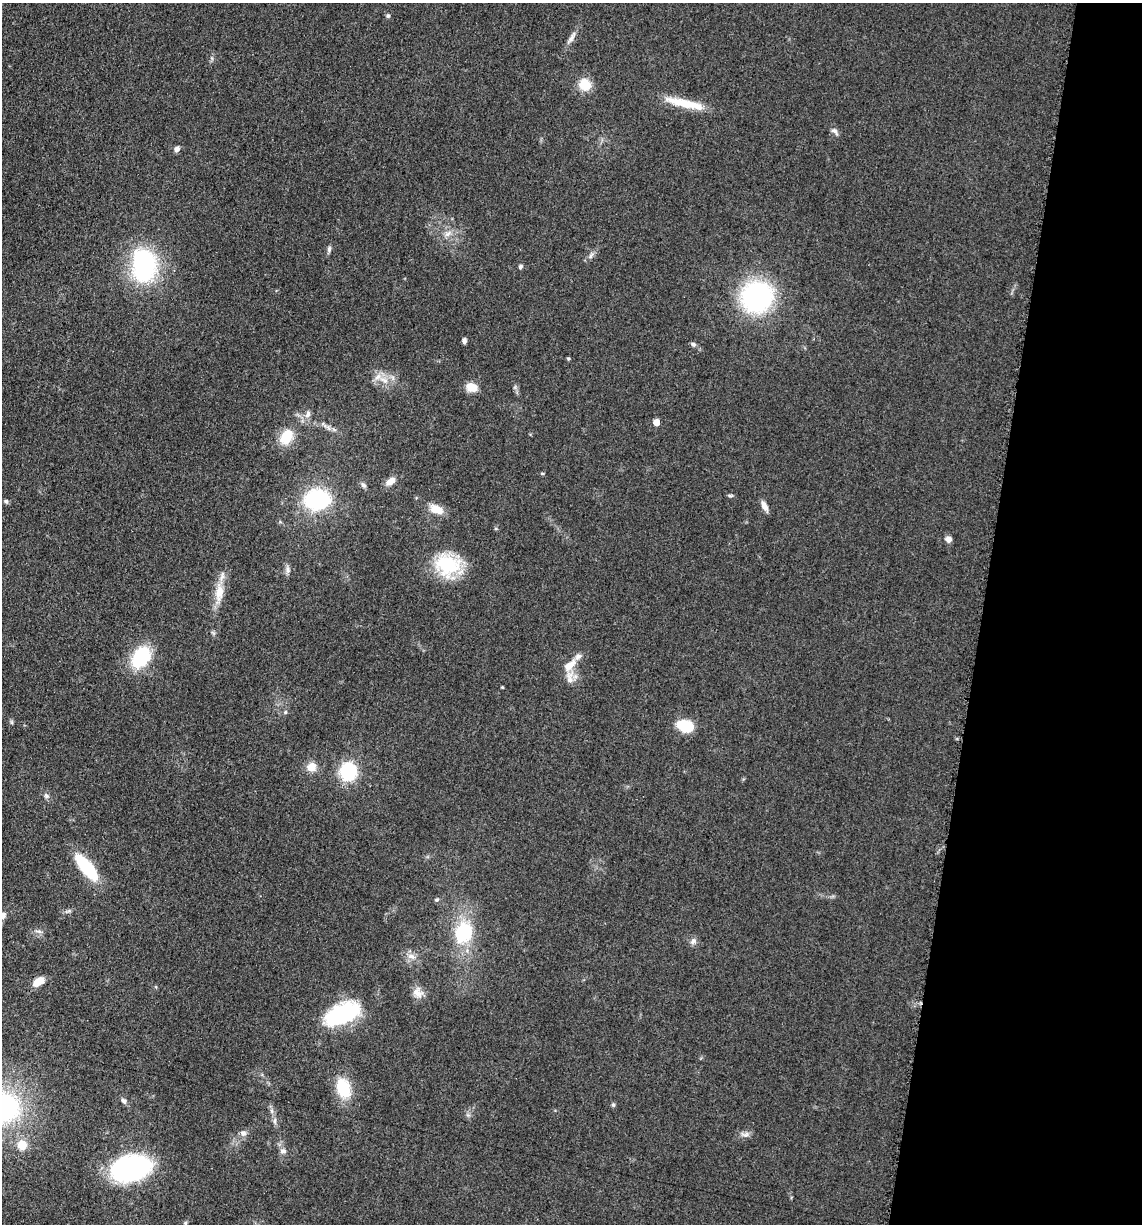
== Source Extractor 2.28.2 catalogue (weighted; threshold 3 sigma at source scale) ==
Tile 8 of 4 x 4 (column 4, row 2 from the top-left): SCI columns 3666-4805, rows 2467-3688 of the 4983 x 4926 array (HDU 1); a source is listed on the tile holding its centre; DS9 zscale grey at full resolution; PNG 1144 x 1226 px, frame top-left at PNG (2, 3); no overlay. Shown black and unused: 14% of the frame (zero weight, under 3 of 5 exposures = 4% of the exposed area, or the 3 px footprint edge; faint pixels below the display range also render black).
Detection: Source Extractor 2.28.2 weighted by HDU 2 'WHT'; one run over the whole footprint, this tile lists its part. Background 0.0565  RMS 0.0058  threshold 0.026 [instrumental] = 3 sigma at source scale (4.5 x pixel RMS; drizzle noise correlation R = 1.50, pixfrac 1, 0.05/0.05 arcsec/px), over >= 5 px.
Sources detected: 63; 1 inside a brighter listed object's ellipse — not listed separately; the other 62 listed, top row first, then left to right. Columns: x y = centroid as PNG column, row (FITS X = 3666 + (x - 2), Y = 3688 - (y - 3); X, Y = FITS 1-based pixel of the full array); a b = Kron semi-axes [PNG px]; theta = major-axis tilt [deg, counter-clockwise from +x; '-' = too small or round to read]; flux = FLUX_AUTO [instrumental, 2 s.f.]
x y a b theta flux
388 16 6 5 - 0.93
572 37 18 5 60 3
585 84 14 13 - 9.7
685 103 50 9 -13 17
835 131 12 6 -44 2
177 149 6 6 - 2.1
448 234 11 6 38 2.8
329 249 8 5 82 1.4
590 256 7 4 71 1.2
144 265 33 23 -88 77
520 266 6 5 - 1.1
757 297 25 24 - 110
464 341 5 4 - 1.6
693 344 7 6 - 1.4
568 359 4 4 - 0.69
384 380 14 7 -24 5.2
472 387 11 8 -23 8.5
308 414 12 7 68 2.7
656 422 5 5 - 6.9
286 437 18 12 63 14
390 481 12 7 36 4.6
363 485 9 6 -51 1.6
730 496 8 4 -4 0.95
317 500 22 17 4 61
6 501 6 5 - 1.2
764 506 13 6 -62 3.8
436 509 17 10 -21 8.2
948 539 8 7 - 2.7
447 565 25 21 -22 39
288 570 11 6 -84 2.1
219 593 24 12 80 9.9
141 657 21 15 55 35
569 665 18 9 41 7.5
570 678 19 9 -89 5.2
502 687 4 3 - 0.5
285 712 6 5 - 0.88
685 726 13 9 -22 25
311 767 11 10 - 6.3
348 771 12 11 - 46
46 796 8 6 -49 1.6
86 867 29 11 -50 35
437 900 6 5 - 0.96
2 916 12 8 29 5.5
38 931 11 4 -9 1.5
463 932 24 20 66 32
693 941 9 7 63 2.1
412 956 11 7 -23 3.4
38 982 11 7 35 8.9
418 993 15 12 -43 5
343 1014 40 20 25 49
343 1088 25 16 -71 19
124 1101 8 6 -48 1.8
613 1105 6 4 -67 0.96
5 1107 30 29 - 88
272 1111 7 4 -71 1.3
274 1121 9 5 -87 1.8
243 1133 8 7 - 2.3
746 1134 11 6 11 2.4
22 1145 9 9 - 8.8
283 1151 10 6 1 1.8
131 1168 31 19 14 120
185 1223 5 5 - 0.77
Isophote crosses this tile's border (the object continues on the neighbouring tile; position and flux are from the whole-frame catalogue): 2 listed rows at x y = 2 916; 5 1107